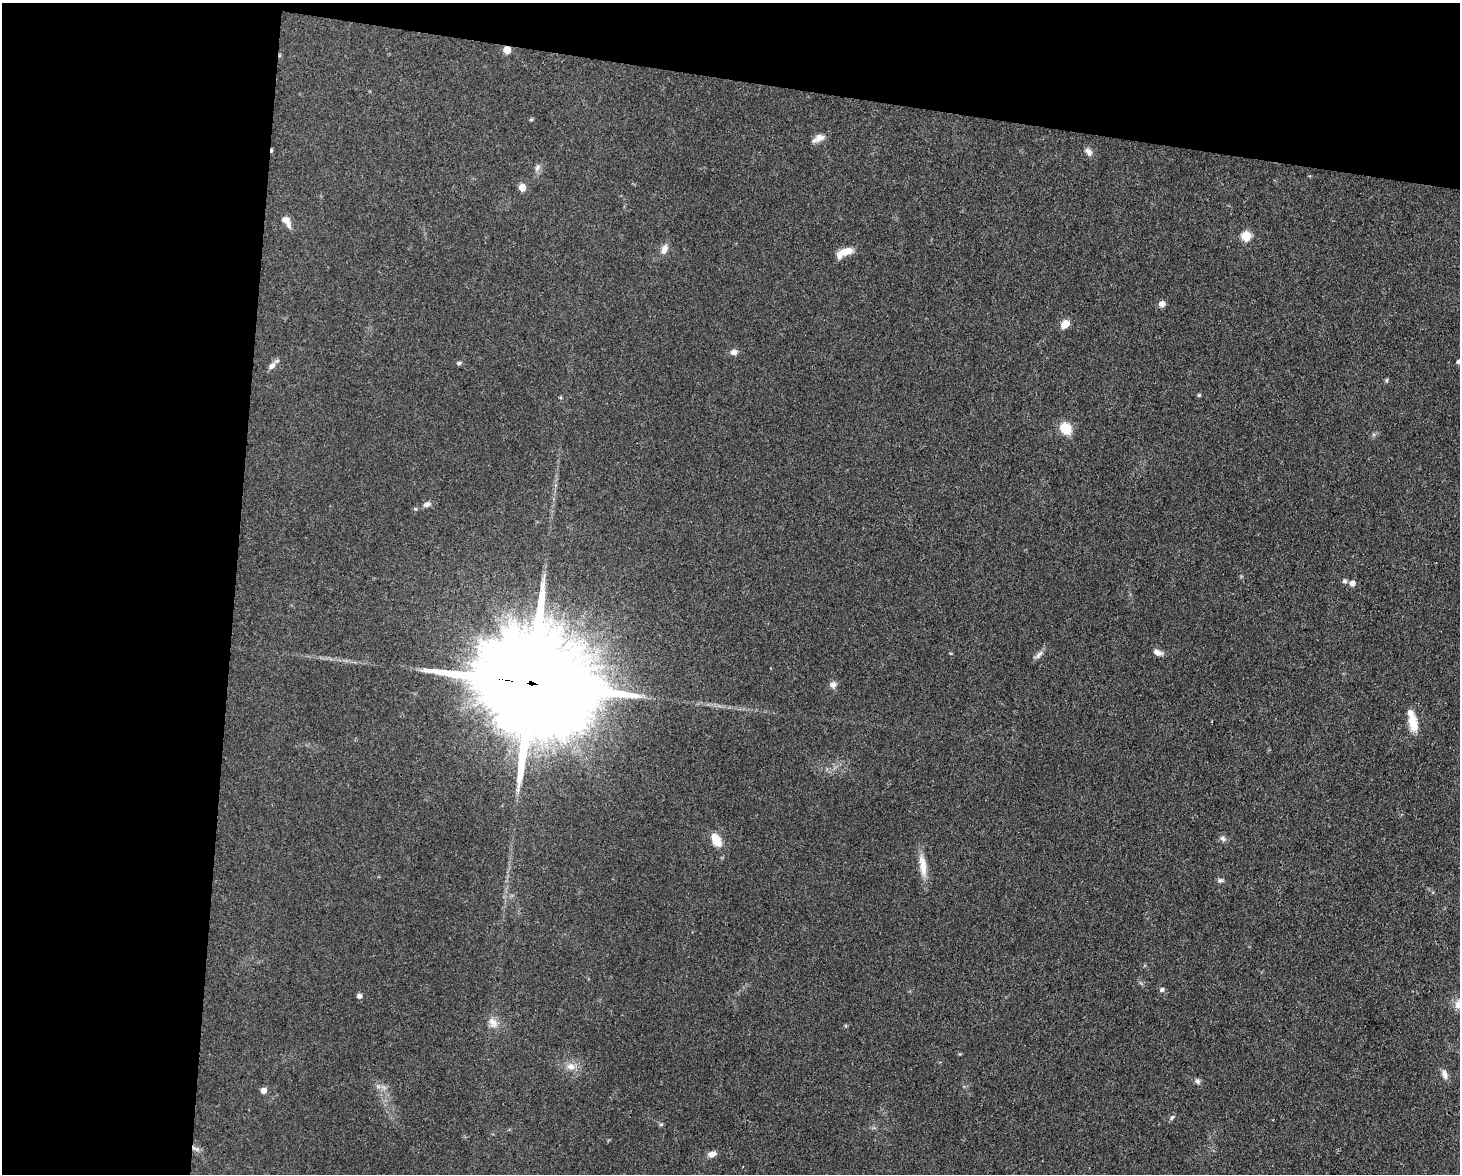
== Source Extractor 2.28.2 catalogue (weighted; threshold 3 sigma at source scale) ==
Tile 1 of 3 x 4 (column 1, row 1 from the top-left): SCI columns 224-1681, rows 3517-4688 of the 4709 x 4691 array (HDU 1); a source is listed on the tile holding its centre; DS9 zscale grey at full resolution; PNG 1462 x 1176 px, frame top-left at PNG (2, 3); no overlay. Shown black and unused: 23% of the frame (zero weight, under 3 of 4 exposures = <1% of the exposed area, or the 3 px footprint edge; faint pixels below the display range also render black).
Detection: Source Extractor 2.28.2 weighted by HDU 2 'WHT'; one run over the whole footprint, this tile lists its part. Background 0.0632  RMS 0.0059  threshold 0.0265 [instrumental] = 3 sigma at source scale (4.5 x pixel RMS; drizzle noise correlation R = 1.50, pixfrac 1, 0.05/0.05 arcsec/px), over >= 5 px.
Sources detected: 49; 1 cosmic-ray / hot-pixel residue — not listed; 3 inside a brighter listed object's ellipse — not listed separately; the other 45 listed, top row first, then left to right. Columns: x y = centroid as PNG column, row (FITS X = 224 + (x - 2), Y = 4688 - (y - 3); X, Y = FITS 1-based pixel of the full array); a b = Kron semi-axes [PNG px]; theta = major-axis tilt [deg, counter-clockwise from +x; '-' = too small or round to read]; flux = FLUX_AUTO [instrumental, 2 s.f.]
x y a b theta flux
507 50 5 5 - 13
531 119 5 4 - 0.79
819 138 15 8 28 4.4
1089 152 12 7 -52 2.6
537 167 10 6 52 2
522 187 5 5 - 12
286 220 10 9 - 3.1
1246 236 5 5 - 29
664 249 13 8 69 3.8
846 251 16 9 15 6.9
1162 304 5 5 - 4.6
1065 324 10 7 53 5.4
734 352 8 7 - 2.5
1458 362 4 4 - 1.6
459 363 7 5 17 0.98
272 366 10 7 47 3
1386 380 5 4 - 0.75
1199 395 4 4 - 0.87
560 397 5 3 - 0.6
1066 428 12 10 -55 12
426 504 10 6 15 2.3
415 509 5 4 - 0.78
1344 581 6 5 - 1.2
1352 583 6 5 - 3.5
1157 652 12 6 -22 3.1
1039 655 15 5 52 2.4
533 684 42 25 -11 24000
833 684 9 7 58 2.4
1413 723 20 10 -78 10
1222 838 7 6 - 1.6
716 840 13 8 -62 11
923 865 32 9 -82 8.5
1220 880 7 6 - 1.4
1162 990 6 5 - 1.6
359 996 5 4 - 2.7
493 1023 16 9 -55 4.6
845 1026 5 3 - 0.68
570 1066 13 9 -19 4.6
1445 1074 12 7 -71 3.3
1197 1081 7 6 - 1.6
263 1090 5 5 - 4.9
1172 1117 8 4 62 1.1
661 1124 6 4 2 0.75
195 1148 13 5 -11 2.1
712 1154 12 7 14 3
Overlapping masked pixels (flux is a lower limit): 3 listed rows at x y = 507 50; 533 684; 195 1148
Isophote crosses this tile's border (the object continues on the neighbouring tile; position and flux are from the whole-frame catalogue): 1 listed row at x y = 1458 362